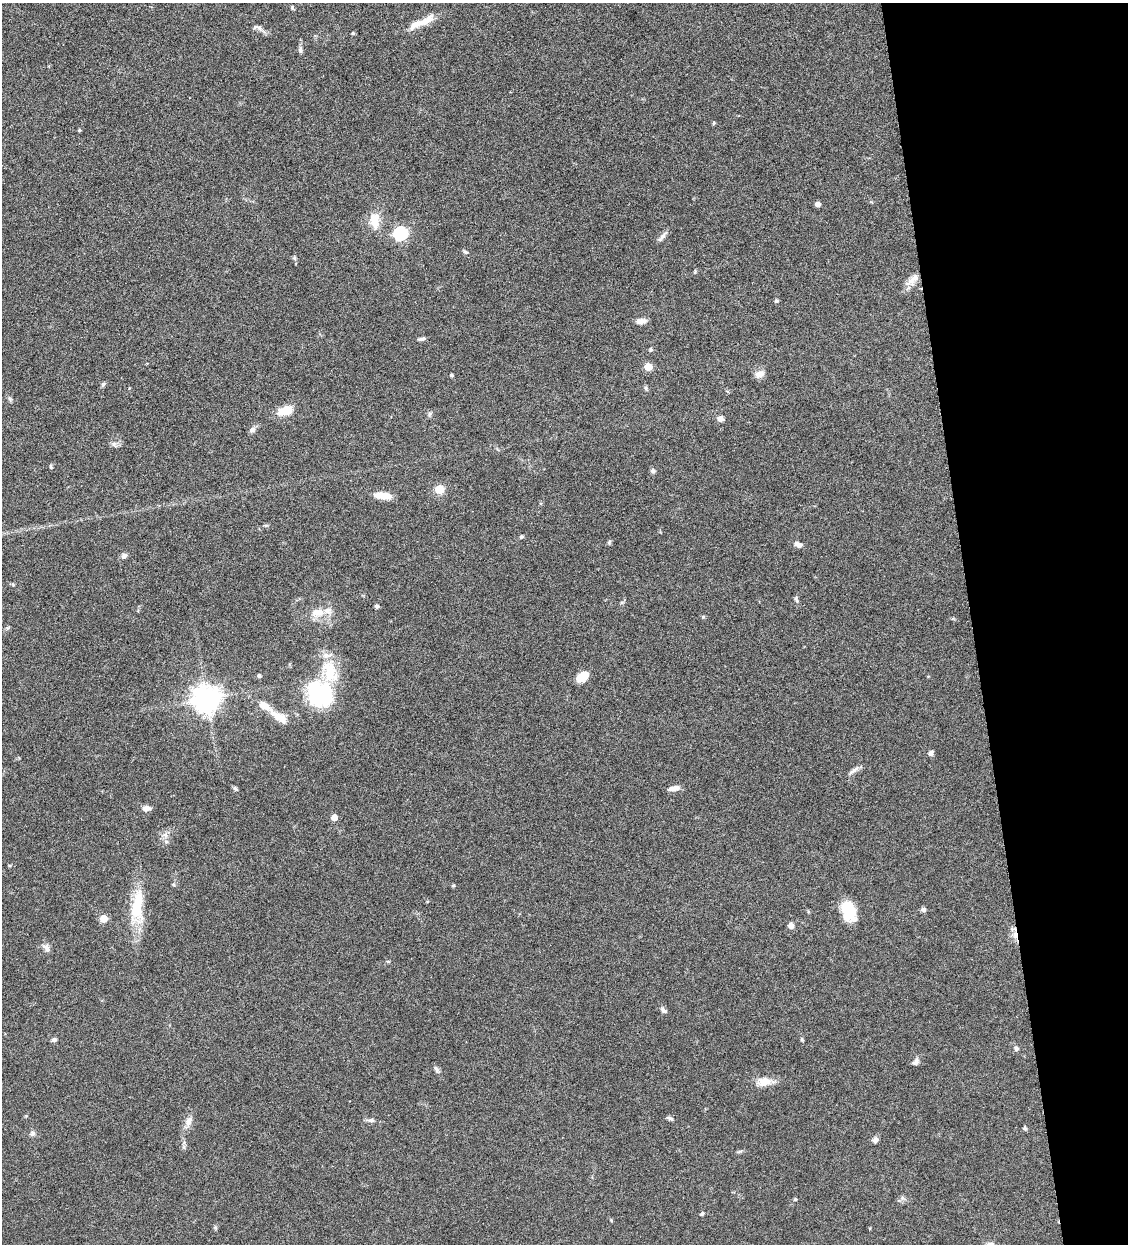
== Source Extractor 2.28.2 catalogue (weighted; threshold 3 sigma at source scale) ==
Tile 12 of 4 x 4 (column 4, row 3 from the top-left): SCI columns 3639-4764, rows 1245-2486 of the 4911 x 4971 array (HDU 1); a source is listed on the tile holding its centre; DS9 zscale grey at full resolution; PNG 1130 x 1246 px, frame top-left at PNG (2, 3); no overlay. Shown black and unused: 14% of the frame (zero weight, under 4 of 8 exposures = <1% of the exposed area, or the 3 px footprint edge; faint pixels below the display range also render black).
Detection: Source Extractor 2.28.2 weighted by HDU 2 'WHT'; one run over the whole footprint, this tile lists its part. Background 0.0442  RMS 0.0037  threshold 0.0153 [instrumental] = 3 sigma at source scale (4.09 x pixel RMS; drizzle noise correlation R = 1.36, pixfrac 0.8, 0.05/0.05 arcsec/px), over >= 5 px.
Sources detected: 81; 4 inside a brighter listed object's ellipse — not listed separately; the other 77 listed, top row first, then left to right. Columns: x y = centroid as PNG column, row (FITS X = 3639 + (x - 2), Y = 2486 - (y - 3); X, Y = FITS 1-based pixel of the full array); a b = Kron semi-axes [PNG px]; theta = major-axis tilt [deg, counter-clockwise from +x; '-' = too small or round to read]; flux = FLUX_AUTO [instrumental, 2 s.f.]
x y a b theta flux
292 7 6 3 76 0.39
427 20 24 9 35 4.1
259 28 10 5 -30 1.2
353 33 4 4 - 0.46
300 49 9 5 -81 0.79
714 123 5 3 - 0.33
79 130 5 4 - 0.36
818 204 5 4 - 1.7
374 221 23 12 -85 5.3
400 233 6 6 - 47
662 237 15 5 48 1.3
465 252 6 4 -22 0.53
294 258 5 5 - 0.52
913 279 22 8 38 3.1
776 301 5 4 - 0.55
641 321 11 6 5 1.8
422 339 9 5 10 0.81
651 349 5 4 - 0.45
648 367 5 5 - 7.3
759 374 12 8 23 2
451 375 4 3 - 0.56
103 384 7 4 45 0.54
285 411 16 9 16 5.9
430 414 7 4 46 0.64
720 419 6 6 - 1.5
252 430 9 6 34 1.1
114 444 7 4 -72 0.63
51 467 6 3 -71 0.4
653 471 6 6 - 0.83
440 489 5 5 - 13
383 496 20 7 -5 4.8
521 537 5 4 - 0.54
609 543 6 3 -72 0.43
798 545 9 6 -29 1.5
124 555 8 6 14 0.98
796 599 9 4 -72 0.64
377 606 5 4 - 0.64
318 612 19 11 10 4.5
703 617 5 4 - 0.36
259 676 5 4 - 0.45
582 677 11 8 35 5.7
320 694 31 25 -50 27
206 699 8 8 - 410
280 717 25 9 -33 4.7
930 753 6 5 - 1.1
853 770 14 6 37 1.3
674 788 12 5 9 2.4
235 789 7 5 -49 0.62
146 808 9 6 4 1.7
334 817 5 5 - 3.5
166 842 6 5 - 0.68
453 886 5 4 - 0.38
137 906 45 15 86 14
923 910 6 5 - 0.86
849 911 22 13 -74 9.3
104 919 5 5 - 7.7
791 926 6 6 - 1.6
1015 935 11 5 -71 2.3
46 948 13 6 -47 1.5
388 961 5 3 - 0.35
663 1010 8 5 -41 1
801 1039 6 4 -89 0.41
54 1040 6 5 - 0.8
1016 1049 6 5 - 0.87
916 1062 10 7 44 1.1
436 1069 10 4 -58 0.78
764 1082 17 11 14 3.9
670 1118 9 4 -29 0.73
371 1120 10 5 6 0.97
189 1121 13 8 74 2
1025 1128 5 4 - 0.59
33 1134 8 7 - 0.83
875 1140 8 6 65 1.1
739 1151 9 3 21 0.48
902 1198 7 6 - 0.83
795 1199 4 4 - 0.42
702 1214 5 4 - 0.52
Overlapping masked pixels (flux is a lower limit): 1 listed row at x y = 1015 935